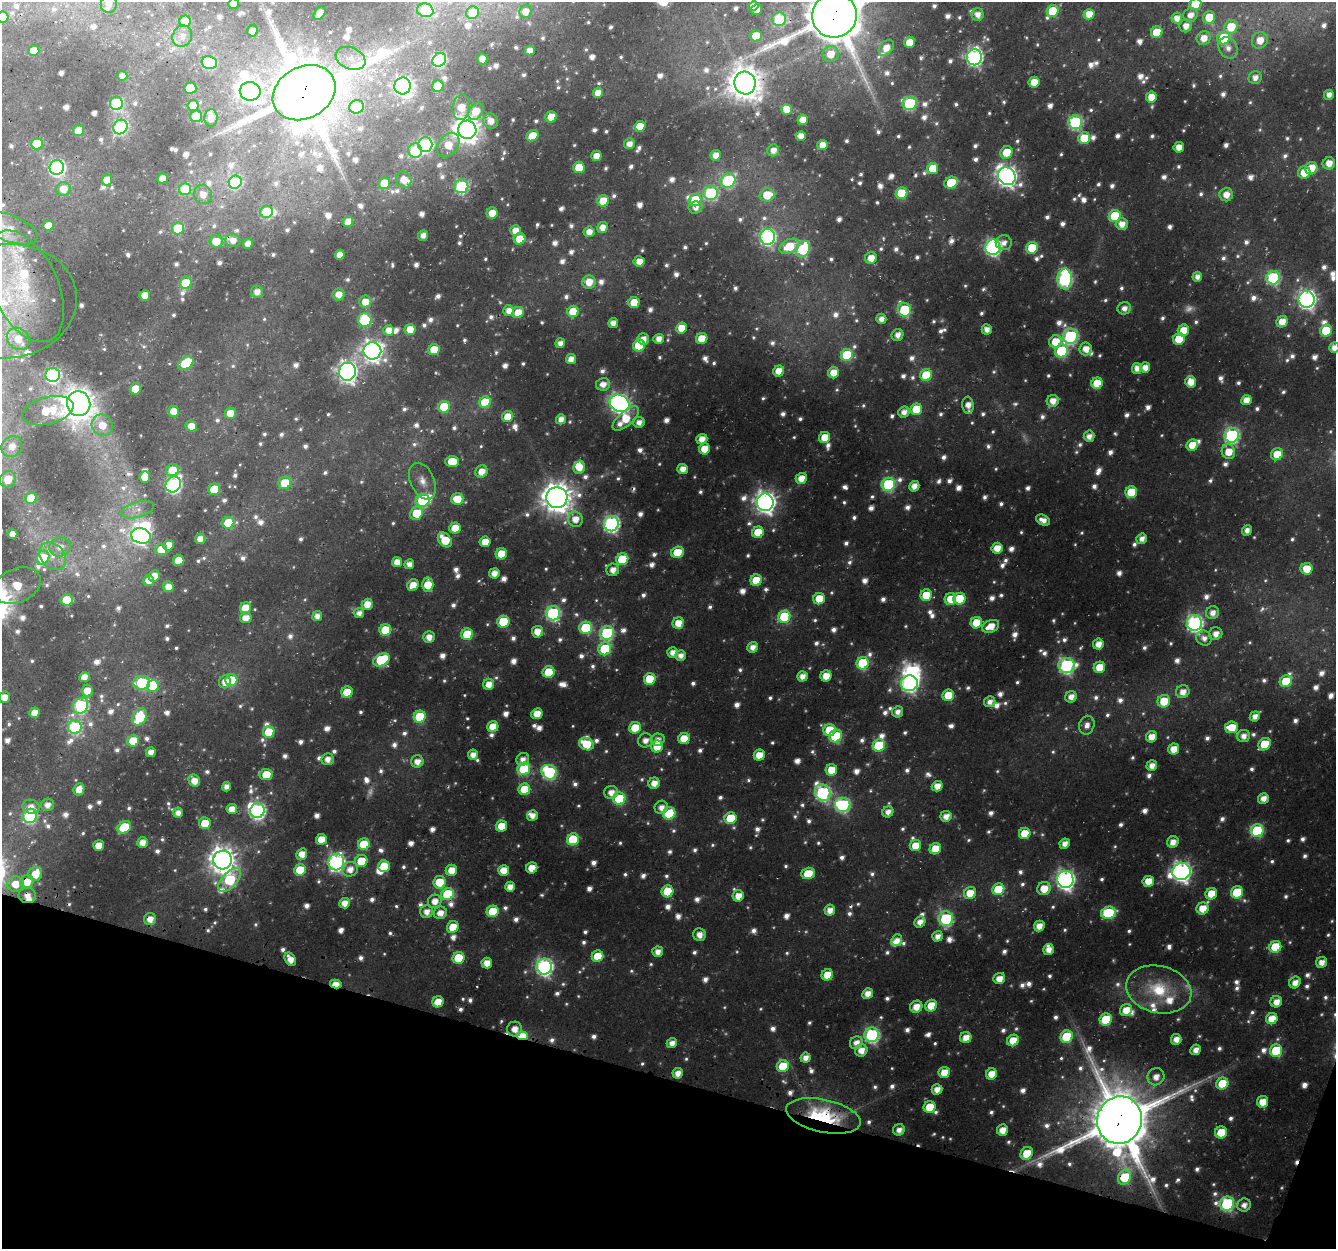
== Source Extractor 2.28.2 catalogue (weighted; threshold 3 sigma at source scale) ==
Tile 15 of 4 x 4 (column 3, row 4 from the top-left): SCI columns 2698-4031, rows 325-1571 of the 5388 x 5588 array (HDU 1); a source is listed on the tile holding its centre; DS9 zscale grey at full resolution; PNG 1338 x 1251 px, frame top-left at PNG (2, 2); each listed source drawn as its Kron ellipse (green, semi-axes under 4 px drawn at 4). Shown black and unused: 14% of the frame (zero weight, under 3 of 4 exposures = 4% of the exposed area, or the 3 px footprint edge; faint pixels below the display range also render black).
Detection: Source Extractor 2.28.2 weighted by HDU 2 'WHT'; one run over the whole footprint, this tile lists its part. Background 0.0286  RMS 0.0049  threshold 0.0222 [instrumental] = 3 sigma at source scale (4.5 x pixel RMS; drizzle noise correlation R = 1.50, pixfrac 1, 0.0396/0.0396 arcsec/px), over >= 5 px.
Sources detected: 1405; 107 too faint to see at this stretch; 8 inside a brighter object's white glare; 6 cosmic-ray / hot-pixel residue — neither listed nor drawn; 44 inside a brighter listed object's ellipse — not listed separately; of the other 1240, all 500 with FLUX_AUTO >= 4.18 (the completeness limit of this list) listed and drawn (740 fainter detections not listed), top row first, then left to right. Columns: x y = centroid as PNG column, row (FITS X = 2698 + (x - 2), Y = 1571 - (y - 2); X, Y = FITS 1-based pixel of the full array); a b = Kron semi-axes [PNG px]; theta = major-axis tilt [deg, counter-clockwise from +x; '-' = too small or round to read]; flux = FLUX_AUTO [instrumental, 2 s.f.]
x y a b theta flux
109 4 9 8 - 4.3
234 4 5 5 - 7
1195 4 6 5 - 35
753 6 5 4 - 5.3
425 10 8 7 - 26
757 10 6 5 - 5
1053 11 6 5 - 32
525 12 6 6 - 6.2
320 13 7 5 55 9.3
473 13 6 6 - 16
1089 14 5 5 - 10
834 15 22 22 - 3800
977 15 6 6 - 5.1
1190 15 7 6 - 5.7
3 17 6 5 - 14
1209 17 6 6 - 15
1177 18 5 5 - 5.9
779 19 7 6 - 45
185 21 6 5 - 20
1186 26 6 6 - 5.3
1231 27 7 6 - 18
253 31 6 5 - 6.5
1157 32 6 5 - 23
182 36 11 9 62 5.2
756 36 6 5 - 14
1204 38 7 6 - 7.8
1224 38 6 6 - 33
1260 40 8 7 - 8.7
910 42 6 5 - 13
886 48 9 6 49 7.5
1228 48 11 9 -59 4.8
34 51 5 5 - 12
530 51 5 5 - 5.6
831 54 8 7 - 9.8
974 57 8 7 - 190
351 58 15 11 -23 7.2
482 59 6 5 - 6.7
439 60 7 6 - 74
209 63 8 6 -11 56
122 76 5 5 - 4.9
1255 78 7 6 - 4.4
1034 82 5 5 - 12
745 83 11 10 - 1200
402 86 8 8 - 230
438 86 6 5 - 28
190 88 6 5 - 21
250 91 10 9 - 340
304 93 33 25 29 4400
598 93 5 5 - 6.3
1329 95 5 5 - 4.3
1151 97 5 5 - 11
116 103 7 6 - 57
910 103 7 6 - 77
193 106 5 5 - 16
357 107 7 6 - 26
461 107 13 8 81 11
786 109 5 5 - 9.7
476 111 9 7 56 10
196 116 6 5 - 27
551 117 6 5 - 12
211 118 9 6 86 6.5
803 120 5 5 - 9
491 121 8 7 - 5.8
1075 122 7 7 - 96
640 126 6 5 - 10
120 127 7 7 - 80
467 130 9 9 - 690
78 131 6 5 - 14
532 136 6 5 - 12
801 136 5 5 - 6.2
1084 138 6 6 - 26
37 144 6 5 - 23
629 144 5 5 - 5.1
425 145 7 7 - 100
448 145 13 9 53 14
822 145 5 5 - 6
1179 147 5 5 - 7.1
773 150 6 5 - 5.5
415 151 7 7 - 44
1006 152 6 6 - 14
716 155 5 5 - 6.2
596 156 5 5 - 7.2
1329 163 6 6 - 7.4
579 167 6 5 - 19
57 168 7 7 - 160
933 168 6 5 - 18
1311 168 6 6 - 11
1304 173 6 6 - 11
1007 176 9 8 - 360
162 178 5 5 - 5.9
107 180 5 5 - 9.3
404 180 8 7 - 6.6
728 181 7 7 - 75
235 182 7 6 - 46
384 183 6 5 - 13
951 183 7 5 24 25
461 186 7 7 - 80
63 189 7 7 - 7.8
185 189 6 6 - 28
711 193 7 7 - 75
902 193 6 6 - 29
203 194 10 9 - 5.7
767 195 7 6 - 16
1226 195 7 6 - 7.3
695 200 6 6 - 28
603 201 6 5 - 21
695 207 7 6 - 4.4
266 212 6 6 - 35
492 213 6 5 - 9.7
1115 216 6 6 - 37
348 222 5 5 - 6.8
1122 224 6 6 - 6.9
48 225 5 5 - 8.1
602 227 5 5 - 6
9 228 30 13 -21 13
178 229 6 6 - 26
516 231 5 5 - 7.8
589 232 5 5 - 5.5
423 235 5 5 - 4.7
767 237 8 7 - 160
520 239 6 5 - 16
233 240 7 6 - 5.5
216 241 6 6 - 12
1004 243 8 7 - 4.6
248 244 5 5 - 5.3
789 246 10 7 26 19
993 247 8 7 - 150
1032 248 6 5 - 27
803 249 8 6 65 61
340 255 5 5 - 6.4
871 258 6 5 - 7.8
639 261 5 5 - 6.9
1197 277 5 4 - 4.3
1273 278 7 6 - 80
1065 279 10 7 87 130
589 282 7 6 - 9.3
186 283 6 6 - 34
25 286 60 33 -65 55
257 292 6 6 - 5.1
339 294 6 6 - 6.5
145 295 5 5 - 8.8
1307 299 8 8 - 240
6 301 71 57 5 82
365 302 6 6 - 8.7
634 302 5 5 - 15
1124 308 7 6 - 4.2
904 310 7 6 - 52
509 311 5 5 - 5.9
573 312 6 5 - 17
518 313 6 5 - 11
881 319 5 5 - 4.4
365 320 7 6 - 36
1282 322 6 5 - 9.5
613 323 5 5 - 4.8
682 328 5 5 - 10
410 329 5 5 - 9.6
987 329 5 5 - 4.8
389 330 5 5 - 6.2
1183 330 6 5 - 12
1326 331 6 5 - 32
897 335 6 5 - 4.8
1070 336 8 7 - 110
702 338 6 5 - 12
18 339 12 10 -44 9.4
643 339 6 5 - 5.7
659 339 5 5 - 5.3
1179 339 6 5 - 17
1055 342 6 6 - 14
560 343 5 4 - 4.4
639 345 6 6 - 37
1334 348 5 5 - 5.7
1086 349 6 6 - 7.4
434 350 5 5 - 16
372 351 9 8 - 380
1061 351 7 6 - 54
847 355 6 6 - 38
571 359 5 5 - 5.1
186 363 8 5 37 32
1137 368 5 5 - 5.1
1145 368 5 5 - 6.7
779 371 5 5 - 9.6
347 372 9 8 - 350
833 373 5 5 - 9.8
53 375 7 7 - 110
926 375 6 6 - 25
1191 382 6 5 - 8.5
1097 383 6 5 - 20
603 384 7 6 - 5.3
135 389 5 5 - 15
1246 400 5 5 - 7
1053 401 6 6 - 6.8
485 402 6 6 - 24
620 403 10 8 -26 290
79 404 12 11 - 800
968 405 8 5 -86 6
444 407 6 5 - 28
916 409 6 5 - 23
48 411 26 13 15 22
174 411 5 5 - 9
904 412 5 5 - 5
230 413 5 5 - 8.4
508 417 5 5 - 13
626 418 16 7 42 17
561 419 5 5 - 5.5
639 422 5 5 - 4.6
102 425 11 10 - 9.8
191 426 6 5 - 7.1
1232 435 7 7 - 120
1089 436 5 5 - 4.7
825 437 5 5 - 12
702 439 5 5 - 7.2
1192 445 6 5 - 13
12 446 11 10 - 7.3
704 449 5 5 - 11
1228 452 7 6 - 11
1277 454 6 5 - 13
452 461 7 5 1 15
579 467 6 5 - 9.3
683 469 5 5 - 6.2
172 470 6 6 - 14
481 472 6 6 - 7.7
145 477 6 5 - 10
801 478 5 5 - 7.8
8 479 8 8 - 13
422 481 19 12 -65 7
285 483 6 6 - 16
888 484 7 6 - 77
173 485 8 7 - 150
914 486 5 5 - 6.4
214 489 6 5 - 22
1131 492 6 5 - 21
31 498 6 5 - 16
557 498 10 10 - 1000
457 499 6 6 - 15
423 500 7 6 - 55
765 502 8 8 - 410
138 510 17 8 15 4.9
417 513 7 6 - 21
575 519 8 7 - 7.8
1043 520 7 5 -24 4.9
228 523 6 5 - 27
611 524 7 7 - 170
455 528 5 5 - 11
1247 530 5 4 - 4.2
758 532 6 5 - 17
12 534 5 5 - 5.1
141 536 10 7 -15 210
200 539 5 5 - 5.5
1142 539 5 5 - 4.5
445 540 8 6 -48 19
485 542 5 5 - 9.5
169 545 5 5 - 9.7
60 547 11 9 16 5.9
997 548 5 5 - 9
161 550 6 5 - 13
677 552 6 5 - 15
501 554 6 5 - 15
53 556 15 11 -49 7.7
43 558 7 6 - 26
622 559 6 5 - 32
179 561 5 5 - 16
397 562 5 5 - 6.9
409 564 5 5 - 4.7
1307 569 6 5 - 13
613 570 6 6 - 5.7
494 573 5 5 - 6.1
154 576 6 5 - 10
756 580 6 5 - 18
149 581 5 5 - 6.7
17 585 25 16 23 22
413 585 6 5 - 8.2
428 585 7 5 88 15
168 587 5 5 - 7.2
926 595 6 5 - 19
819 599 6 5 - 15
950 599 6 5 - 11
959 599 6 6 - 24
67 600 6 5 - 17
367 604 5 5 - 8.8
245 608 5 5 - 13
359 613 5 5 - 4.4
553 613 7 7 - 100
1213 613 7 6 - 5.2
317 616 5 5 - 4.7
784 617 6 6 - 40
246 618 6 5 - 6.5
503 622 6 6 - 33
678 623 6 5 - 9.9
976 623 6 5 - 15
1194 623 8 7 - 180
990 626 9 6 25 10
586 628 6 6 - 45
385 630 6 5 - 23
537 632 6 5 - 8.2
607 633 7 7 - 78
467 634 6 5 - 28
1216 634 7 6 - 5.5
429 637 6 6 - 6
1204 638 8 7 - 4.2
1098 644 5 5 - 6.8
753 647 5 5 - 5.2
605 649 6 6 - 42
673 652 5 5 - 4.9
681 655 5 5 - 4.6
381 660 9 6 28 44
863 663 6 6 - 46
1066 665 8 7 - 140
1099 667 6 5 - 13
549 672 6 5 - 24
802 676 5 5 - 5.6
826 676 5 5 - 9.8
84 677 5 5 - 5.9
650 679 6 5 - 25
231 680 6 6 - 33
1286 681 6 5 - 21
225 682 6 6 - 5.6
142 683 8 6 3 54
909 683 8 8 - 180
489 684 6 5 - 7.1
153 686 6 5 - 15
87 690 6 5 - 8.4
347 692 6 5 - 19
1183 692 7 6 - 6.3
948 695 6 5 - 19
4 697 5 5 - 7.3
1071 697 6 5 - 5.6
1164 701 6 6 - 17
990 702 6 5 - 4.2
81 706 8 7 - 92
897 712 6 5 - 4.5
35 713 5 5 - 7
537 714 5 5 - 9.4
1255 716 5 4 - 4.8
140 717 9 6 63 29
420 717 6 6 - 34
1087 725 9 7 70 4.8
75 727 7 7 - 78
493 727 5 5 - 11
1231 727 6 6 - 14
635 728 6 5 - 17
829 730 6 6 - 25
269 732 6 6 - 18
836 736 6 6 - 42
1243 736 6 6 - 5
1152 737 6 5 - 8.1
684 738 6 5 - 13
645 740 7 7 - 4.9
658 740 7 6 - 4.7
133 741 6 5 - 19
586 744 7 6 - 20
1265 744 7 5 41 24
879 745 6 6 - 40
657 746 6 5 - 14
1174 749 5 5 - 9.6
151 752 5 5 - 5.6
473 755 5 5 - 5.7
759 755 6 5 - 11
328 759 6 6 - 5.2
523 759 6 6 - 4.8
417 761 6 6 - 6.3
1152 766 5 5 - 5.8
524 769 6 6 - 45
831 770 6 5 - 13
549 772 8 7 - 83
266 775 6 5 - 16
194 781 6 5 - 7.9
654 783 6 5 - 7
937 786 5 5 - 6.7
226 787 5 4 - 4.4
79 789 6 5 - 6.7
524 789 6 6 - 19
611 792 7 6 - 6
823 793 9 7 -58 130
1263 798 5 5 - 6
619 799 6 6 - 42
48 805 6 6 - 4.8
843 805 8 7 - 100
31 807 8 7 - 5.2
661 807 7 6 - 4.9
232 809 5 5 - 6.7
257 811 7 7 - 160
888 812 6 5 - 5
178 813 5 5 - 4.5
669 813 6 6 - 35
532 815 5 5 - 5
30 816 7 7 - 88
946 816 6 5 - 6
731 818 6 6 - 26
205 823 6 5 - 16
501 826 6 5 - 12
124 827 7 5 36 25
1257 831 6 6 - 55
1025 833 6 5 - 16
321 839 5 5 - 10
573 839 6 6 - 35
142 842 5 5 - 6.3
1173 842 6 5 - 5.7
364 844 6 6 - 23
1065 844 5 5 - 5.3
99 846 5 5 - 9.2
915 846 6 5 - 11
935 849 6 5 - 14
302 854 6 5 - 8
223 860 9 9 - 660
361 861 6 6 - 16
336 862 8 7 - 180
384 866 6 6 - 16
532 868 5 5 - 10
350 869 8 7 - 6.6
300 870 6 5 - 25
451 870 6 5 - 9.4
504 870 5 5 - 9.6
1181 872 9 8 - 290
808 873 7 5 18 17
35 874 7 6 - 11
1065 879 8 8 - 270
230 880 14 7 48 51
1148 881 6 5 - 10
27 882 7 6 - 12
439 882 6 6 - 17
15 884 8 7 - 11
510 887 5 5 - 6
998 889 6 5 - 24
1044 889 7 6 - 12
667 891 6 6 - 21
1237 892 6 6 - 34
970 893 6 6 - 12
448 894 6 6 - 46
1211 894 6 5 - 13
27 896 8 7 - 6.8
738 896 6 5 - 8.2
435 901 7 6 - 7
345 903 5 5 - 6.5
1202 908 6 6 - 11
830 910 5 5 - 6.2
493 911 6 5 - 24
427 912 6 6 - 5.6
440 913 7 6 - 6.4
1108 913 7 6 - 43
150 919 6 6 - 6.2
946 919 7 7 - 78
920 922 6 5 - 5.7
1039 926 5 5 - 7
453 927 6 5 - 12
699 935 6 6 - 5.3
937 936 5 5 - 4.8
897 940 6 5 - 5.1
1275 947 6 5 - 24
1048 950 5 5 - 5.7
658 952 5 5 - 5.4
598 956 6 5 - 16
459 958 6 6 - 29
290 959 7 5 -57 7.4
1321 962 5 5 - 5.2
487 963 5 5 - 7.7
544 967 8 7 - 190
827 975 6 5 - 14
999 979 6 5 - 7.3
1295 982 6 5 - 6
336 984 5 4 - 8.1
1159 989 33 23 -13 29
868 993 5 5 - 6.9
438 1002 6 5 - 11
1276 1002 6 5 - 7.1
931 1006 6 5 - 15
916 1007 6 6 - 8.7
1126 1010 6 5 - 11
1106 1019 6 6 - 32
1272 1019 6 5 - 12
515 1029 7 7 - 7.1
872 1035 7 7 - 110
522 1036 6 4 -3 21
1067 1037 6 6 - 32
966 1038 6 5 - 7.7
1176 1039 5 5 - 5.8
1013 1040 6 5 - 11
672 1043 5 5 - 5.3
856 1043 7 6 - 5.5
861 1050 6 6 - 7.2
1196 1050 5 5 - 5.1
1276 1051 6 6 - 33
806 1058 5 5 - 5.1
783 1066 6 6 - 21
944 1072 6 5 - 11
678 1073 5 5 - 5.9
991 1074 6 5 - 10
1156 1077 9 8 - 6.2
1222 1084 6 5 - 22
937 1089 5 5 - 6.4
1263 1102 6 5 - 11
930 1107 6 5 - 17
823 1116 38 16 -12 56
1119 1120 24 22 74 4800
899 1130 6 5 - 4.4
1002 1130 6 5 - 8.2
1221 1132 6 6 - 18
1027 1153 7 5 49 15
1125 1177 8 6 64 31
1227 1204 7 7 - 87
1244 1205 7 6 - 4.3
Overlapping masked pixels (flux is a lower limit): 17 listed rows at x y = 834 15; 779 19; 304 93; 233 240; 266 775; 27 882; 15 884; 27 896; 150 919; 336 984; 522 1036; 678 1073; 823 1116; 1119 1120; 899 1130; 1027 1153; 1125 1177
Isophote crosses this tile's border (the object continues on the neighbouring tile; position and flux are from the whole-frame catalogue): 11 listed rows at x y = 109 4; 234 4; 1195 4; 834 15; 3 17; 9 228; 6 301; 1334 348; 8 479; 17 585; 4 697